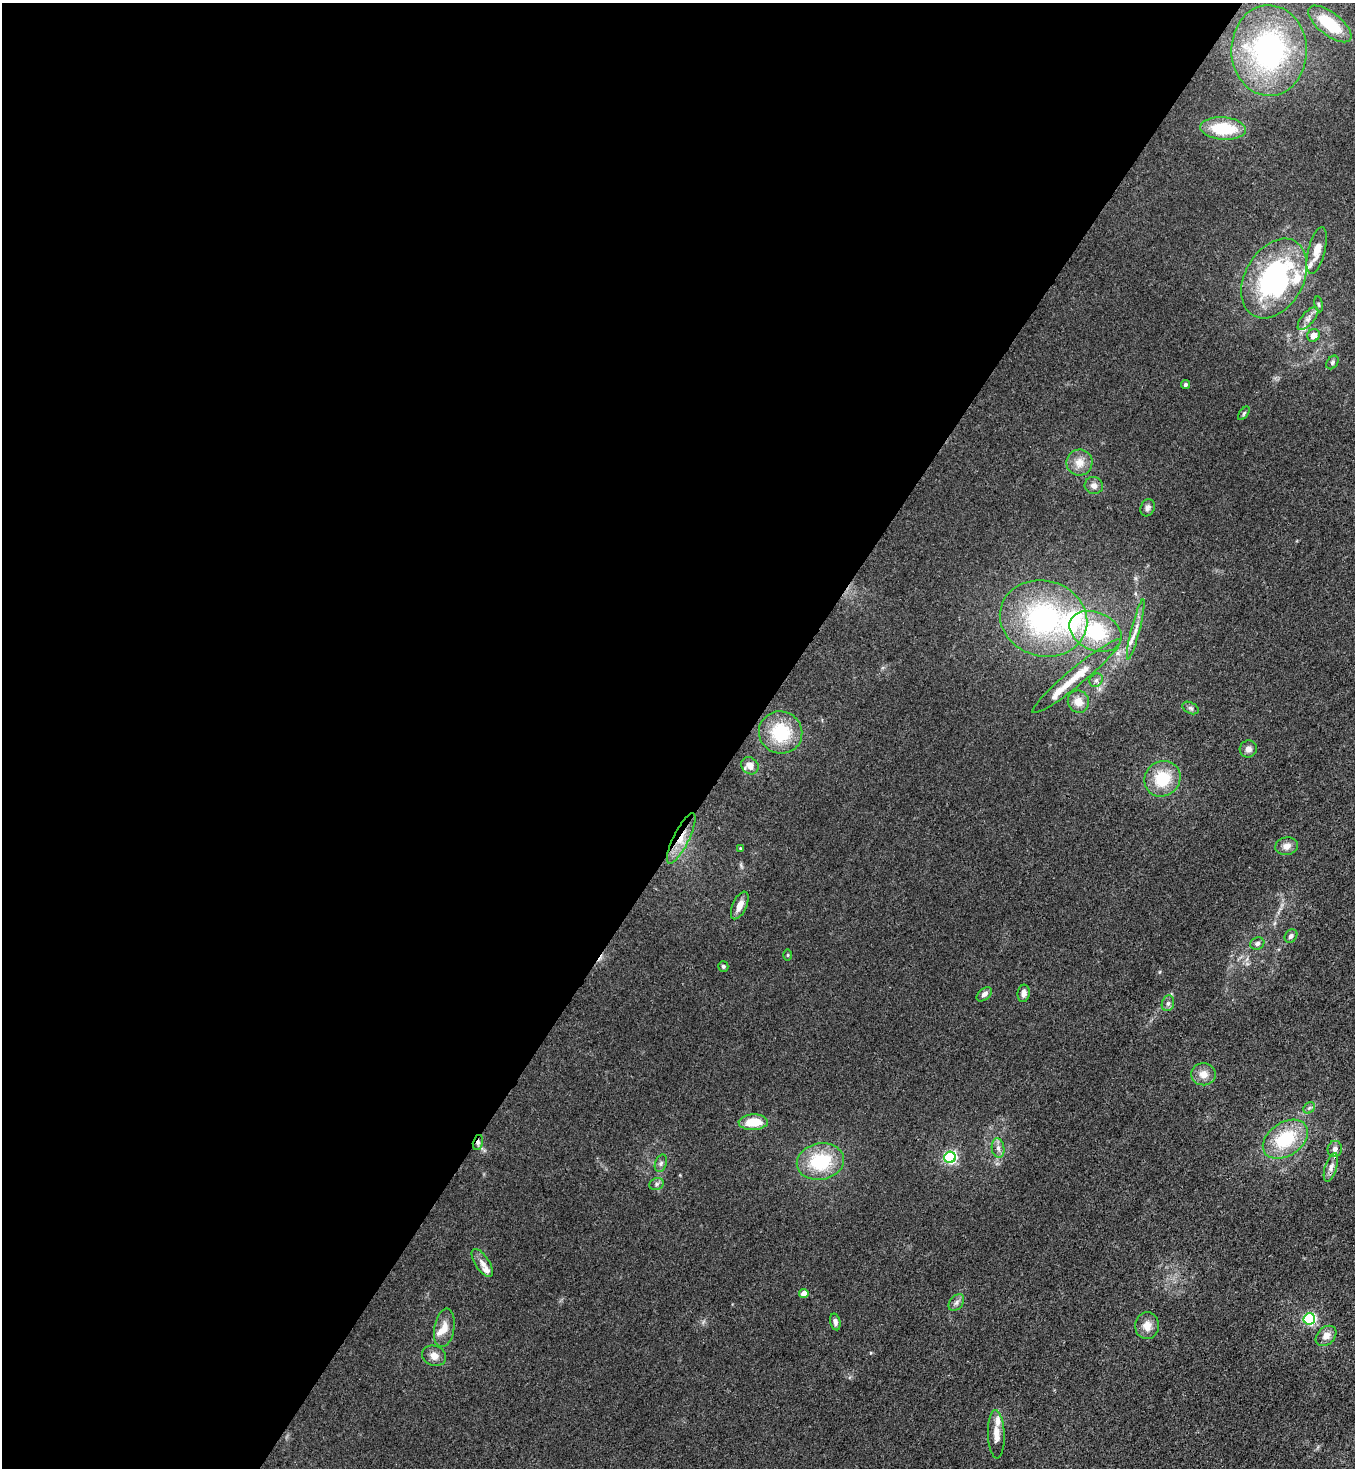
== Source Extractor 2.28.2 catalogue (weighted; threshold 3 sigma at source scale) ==
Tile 5 of 4 x 4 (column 1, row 2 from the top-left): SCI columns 372-1724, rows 2994-4459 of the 6008 x 5986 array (HDU 1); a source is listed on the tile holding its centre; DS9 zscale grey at full resolution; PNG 1357 x 1470 px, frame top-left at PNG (2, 3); each listed source drawn as its Kron ellipse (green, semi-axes under 4 px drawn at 4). Shown black and unused: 55% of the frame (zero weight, under 3 of 4 exposures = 7% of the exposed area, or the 3 px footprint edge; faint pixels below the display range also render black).
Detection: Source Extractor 2.28.2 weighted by HDU 2 'WHT'; one run over the whole footprint, this tile lists its part. Background 0.0188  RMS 0.0028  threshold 0.0125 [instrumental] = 3 sigma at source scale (4.5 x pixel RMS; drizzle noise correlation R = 1.50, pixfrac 1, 0.05/0.05 arcsec/px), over >= 5 px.
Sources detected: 67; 9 inside a brighter listed object's ellipse — not listed separately; the other 58 listed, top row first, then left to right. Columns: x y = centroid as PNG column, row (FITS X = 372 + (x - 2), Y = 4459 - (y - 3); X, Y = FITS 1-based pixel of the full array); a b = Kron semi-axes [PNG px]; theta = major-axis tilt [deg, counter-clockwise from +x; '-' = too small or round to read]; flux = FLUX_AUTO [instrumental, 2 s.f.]
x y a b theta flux
1330 24 26 11 -37 10
1269 50 45 37 -88 48
1223 129 23 11 -4 12
1317 251 24 8 76 3.7
1274 278 43 29 61 50
1319 304 8 4 -81 0.47
1308 318 14 6 50 1.5
1313 335 6 6 - 2.3
1332 362 7 5 53 0.56
1185 385 4 4 - 0.55
1244 413 8 4 54 0.41
1079 463 13 13 - 3.1
1094 486 9 8 - 1.4
1148 508 9 7 68 0.87
1044 618 44 38 -16 43
1136 630 31 4 75 2.4
1095 631 27 19 -23 18
1077 676 57 8 40 6.2
1096 680 7 6 - 0.71
1078 702 11 10 - 2.7
1191 708 8 5 -27 0.66
781 732 22 21 - 14
1248 749 9 8 - 1.4
750 766 9 8 - 2.3
1162 779 18 17 - 9.1
681 838 28 8 64 4.3
1287 846 11 8 9 2
740 848 3 3 - 0.23
740 905 15 7 66 2.3
1291 936 7 5 48 0.85
1257 943 7 6 - 1
788 955 6 4 90 0.32
723 966 5 5 - 0.48
1024 993 9 6 82 1.3
984 994 9 5 41 1.1
1168 1003 8 6 73 0.82
1203 1074 12 11 - 2.5
1309 1108 6 5 - 0.59
753 1122 14 7 2 6.3
1285 1139 25 16 34 14
478 1143 8 5 76 0.88
998 1148 10 6 -81 1.1
1335 1149 8 7 - 1.3
950 1157 6 5 - 46
820 1162 24 18 10 15
661 1163 9 5 71 0.72
1331 1167 15 6 72 1.5
656 1184 7 6 - 0.66
482 1263 16 7 -57 1.7
804 1294 5 4 - 3.2
956 1302 9 6 52 0.94
1309 1319 6 5 - 41
835 1322 8 5 -77 0.91
1147 1326 13 12 - 2.8
444 1328 19 10 80 2.9
1326 1336 12 8 43 2.1
434 1356 12 10 -22 2.1
996 1434 24 8 -88 2.8
Overlapping masked pixels (flux is a lower limit): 2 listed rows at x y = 681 838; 478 1143